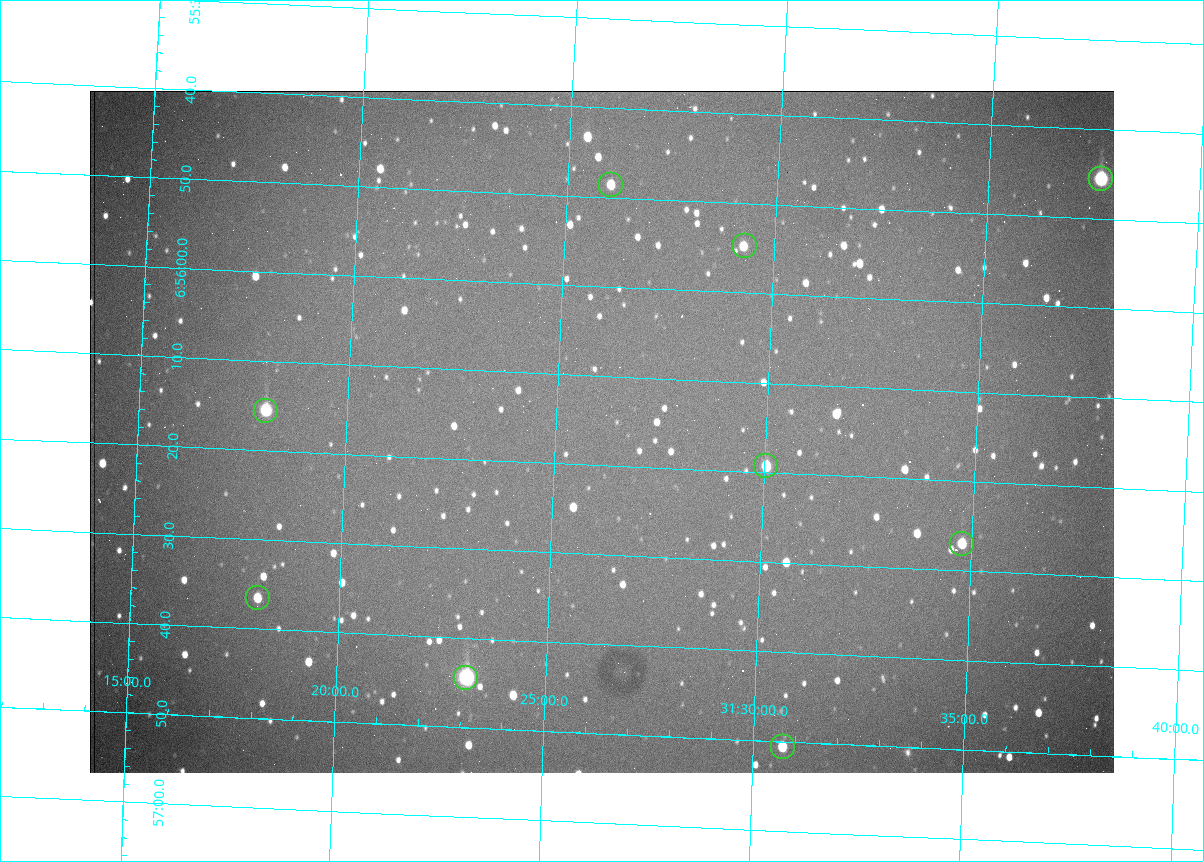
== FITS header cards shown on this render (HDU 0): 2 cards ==
NAXIS1  =                 1024 /fastest changing axis
NAXIS2  =                  682 /next to fastest changing axis

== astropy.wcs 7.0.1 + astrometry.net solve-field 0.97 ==
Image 1024 x 682 px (HDU 0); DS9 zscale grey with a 90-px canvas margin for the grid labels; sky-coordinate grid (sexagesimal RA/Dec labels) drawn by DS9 from the SOLVED WCS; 9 Tycho-2 reference stars matched to detected sources circled (green)
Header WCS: RA---TAN/DEC--TAN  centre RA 06:56:16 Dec +31:26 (104.07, +31.43 deg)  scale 1.44 arcsec/px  FOV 24.5' x 16.3'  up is -93 deg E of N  parity flipped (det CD > 0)
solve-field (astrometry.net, Tycho-2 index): VERIFIED the header's WCS against the Tycho-2 star catalogue (9 matches, 0 conflicts) and refined it, rather than solving blind
Solved WCS: RA---TAN-SIP/DEC--TAN-SIP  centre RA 06:56:16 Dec +31:26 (104.07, +31.43 deg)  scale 1.43 arcsec/px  FOV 24.4' x 16.3'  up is -93 deg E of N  parity flipped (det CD > 0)
The solver's refit moves the header's centre by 1.7 arcsec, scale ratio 0.9968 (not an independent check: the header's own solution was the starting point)
Tycho-2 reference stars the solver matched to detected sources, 9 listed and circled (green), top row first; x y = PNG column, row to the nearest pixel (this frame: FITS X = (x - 90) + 1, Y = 682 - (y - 91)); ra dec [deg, ICRS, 3 dp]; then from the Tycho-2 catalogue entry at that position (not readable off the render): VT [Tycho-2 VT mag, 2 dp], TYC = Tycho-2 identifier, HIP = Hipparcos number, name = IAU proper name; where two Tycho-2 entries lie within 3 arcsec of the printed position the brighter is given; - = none
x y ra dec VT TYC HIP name
1101 179 103.940 +31.628 9.24 2437-728-1 - -
611 185 103.952 +31.434 11.53 2437-424-1 - -
745 246 103.978 +31.488 11.51 2437-421-1 - -
266 411 104.065 +31.301 9.89 2437-425-1 - -
766 466 104.081 +31.501 10.83 2437-37-1 - -
962 544 104.112 +31.580 11.47 2437-71-1 - -
258 598 104.152 +31.301 11.67 2437-646-1 - -
466 678 104.185 +31.385 8.52 2437-370-1 33393 -
783 747 104.211 +31.512 11.03 2437-937-1 - -